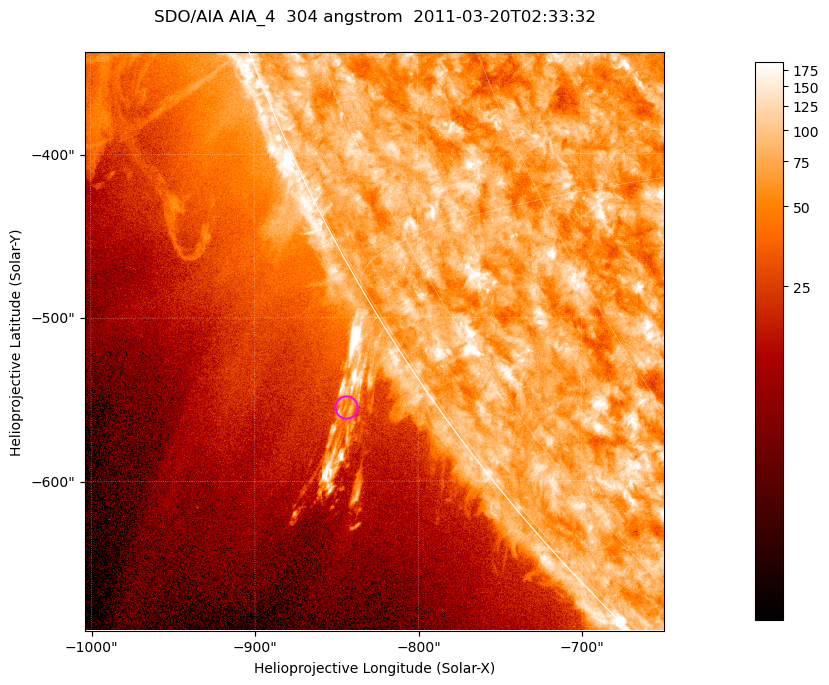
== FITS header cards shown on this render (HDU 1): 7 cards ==
TELESCOP= 'SDO/AIA '           / For AIA: SDO/AIA
INSTRUME= 'AIA_4   '           / For AIA: AIA_ATA1, AIA_ATA2, AIA_ATA3 or AIA_AT
WAVELNTH=                  304 / [angstrom] Wavelength
WAVEUNIT= 'angstrom'           / Wavelength unit: angstrom
DATE-OBS= '2011-03-20T02:33:32.127' / [ISO] Date when observation started; ISO 8
CTYPE1  = 'HPLN-TAN'           / CTYPE1; Typically HPLN
CTYPE2  = 'HPLT-TAN'           / CTYPE2; Typically HPLT

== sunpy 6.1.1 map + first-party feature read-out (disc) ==
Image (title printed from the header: SDO/AIA AIA_4  304 angstrom  2011-03-20T02:33:32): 590 x 590 px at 0.6 arcsec/px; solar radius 964 arcsec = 1606 px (partial field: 1.9% of the solar disc is inside the frame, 44% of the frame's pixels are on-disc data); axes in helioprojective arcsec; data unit not stated in the header (colour bar unlabelled)
Orientation: roll -0.132 deg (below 1 deg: not rotated)
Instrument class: DISC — disc imager (sunpy class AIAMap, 304 A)
Bright regions (active regions / flare kernels): reference = the on-disc median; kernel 5 px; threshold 5 sigma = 109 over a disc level ~74.7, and >= 1.15x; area >= 348 px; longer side >= 7 px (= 4.2 arcsec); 0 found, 0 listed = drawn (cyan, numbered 1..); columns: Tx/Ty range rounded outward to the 2 arcsec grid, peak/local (2 s.f.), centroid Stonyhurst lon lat
Off-limb structures (1.02-1.3 R_sun): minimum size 174 px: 6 found; the strongest spans PA ~120..125 deg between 1.02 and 1.09 R_sun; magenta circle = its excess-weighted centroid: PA ~125 deg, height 1.05 R_sun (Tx ~-844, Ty ~-554 arcsec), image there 1.8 x the reference